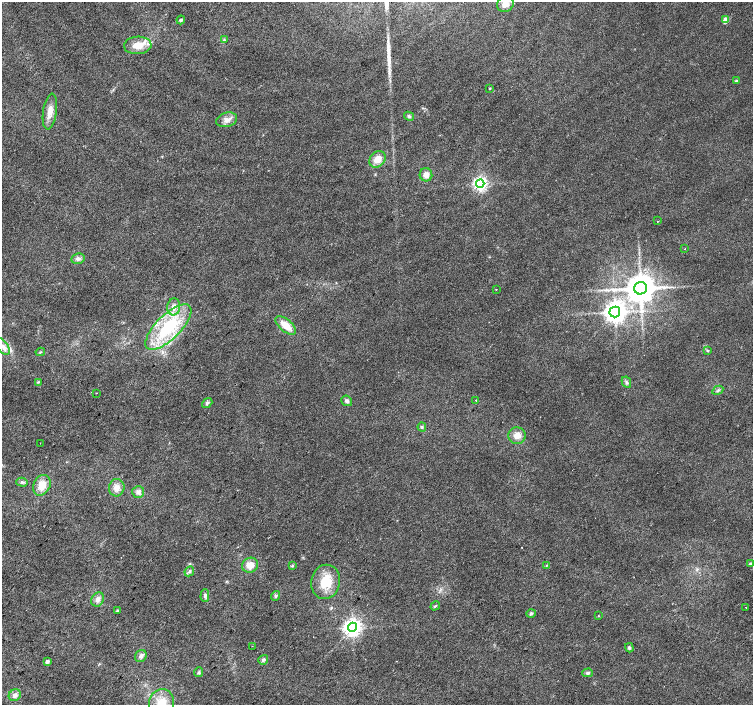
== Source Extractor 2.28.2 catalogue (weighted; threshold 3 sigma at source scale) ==
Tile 7 of 4 x 4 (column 3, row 2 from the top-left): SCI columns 3008-4508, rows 3048-4452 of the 6009 x 6027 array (HDU 1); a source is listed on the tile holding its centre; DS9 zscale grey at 2 x 2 block average (1 PNG px = mean of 2 x 2 image px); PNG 755 x 707 px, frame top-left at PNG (2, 2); each listed source drawn as its Kron ellipse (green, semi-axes under 4 px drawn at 4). Shown black and unused: <1% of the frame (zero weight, under 2 of 3 exposures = <1% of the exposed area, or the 3 px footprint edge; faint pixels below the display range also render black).
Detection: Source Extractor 2.28.2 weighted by HDU 2 'WHT'; one run over the whole footprint, this tile lists its part. Background 0.0153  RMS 0.0065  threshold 0.0292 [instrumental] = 3 sigma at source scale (4.5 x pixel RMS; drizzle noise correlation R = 1.50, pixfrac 1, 0.0396/0.0396 arcsec/px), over >= 5 px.
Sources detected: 66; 1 long thin detection or spike segment (spike, bleed or trail) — neither listed nor drawn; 2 inside a brighter listed object's ellipse — not listed separately; the other 63 listed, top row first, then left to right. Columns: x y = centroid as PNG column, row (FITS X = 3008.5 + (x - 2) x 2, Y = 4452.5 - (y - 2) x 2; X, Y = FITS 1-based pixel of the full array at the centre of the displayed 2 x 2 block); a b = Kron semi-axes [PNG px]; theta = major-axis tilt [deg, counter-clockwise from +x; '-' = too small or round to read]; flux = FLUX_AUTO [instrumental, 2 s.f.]
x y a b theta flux
505 4 8 7 - 15
181 20 4 3 - 2.6
726 20 3 3 - 30
224 40 3 3 - 1.5
138 45 14 9 3 23
736 81 4 3 - 1.4
490 88 2 2 - 1.7
50 112 18 7 81 15
409 116 5 4 - 3
227 120 11 7 16 9.7
378 159 9 7 48 16
426 175 6 6 - 9.6
480 184 4 4 - 430
657 221 2 2 - 6
685 249 2 2 - 0.54
78 259 7 5 11 5.3
640 288 6 6 - 3200
496 289 2 2 - 0.65
174 307 8 6 84 10
615 312 5 5 - 1300
286 325 12 6 -40 21
168 327 30 12 45 100
3 346 10 5 -53 8.1
707 350 4 3 - 1.5
40 352 4 2 - 1.2
38 382 4 3 - 1.6
626 382 6 4 -63 3.4
718 390 6 2 28 2.5
96 393 2 2 - 0.6
476 400 2 2 - 1.3
347 401 5 5 - 5
207 403 6 4 38 3
422 427 4 3 - 2.1
517 436 8 8 - 13
40 443 2 2 - 0.5
22 482 6 4 -15 3.1
42 485 11 8 63 21
117 488 8 8 - 12
138 492 6 6 - 6.3
750 564 3 3 - 4.4
250 565 8 7 - 16
547 565 3 2 - 1.5
292 566 4 3 - 1.7
189 571 5 4 - 3.1
326 582 17 14 81 39
205 596 6 4 87 4
276 596 5 4 - 2.7
98 599 7 6 - 7.8
435 606 5 3 - 1.8
746 608 2 2 - 4.2
117 611 4 3 - 1.7
531 614 5 4 - 2.7
598 616 2 2 - 1.4
353 627 4 4 - 800
252 646 2 2 - 1
629 648 4 4 - 2.7
141 656 6 5 - 5.9
263 660 5 4 - 3.5
47 661 3 2 - 6.4
199 672 5 4 - 2.2
588 673 5 4 - 3.3
15 695 6 5 - 6.3
162 703 14 12 81 30
Isophote crosses this tile's border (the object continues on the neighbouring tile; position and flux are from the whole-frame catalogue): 3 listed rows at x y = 505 4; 3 346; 162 703